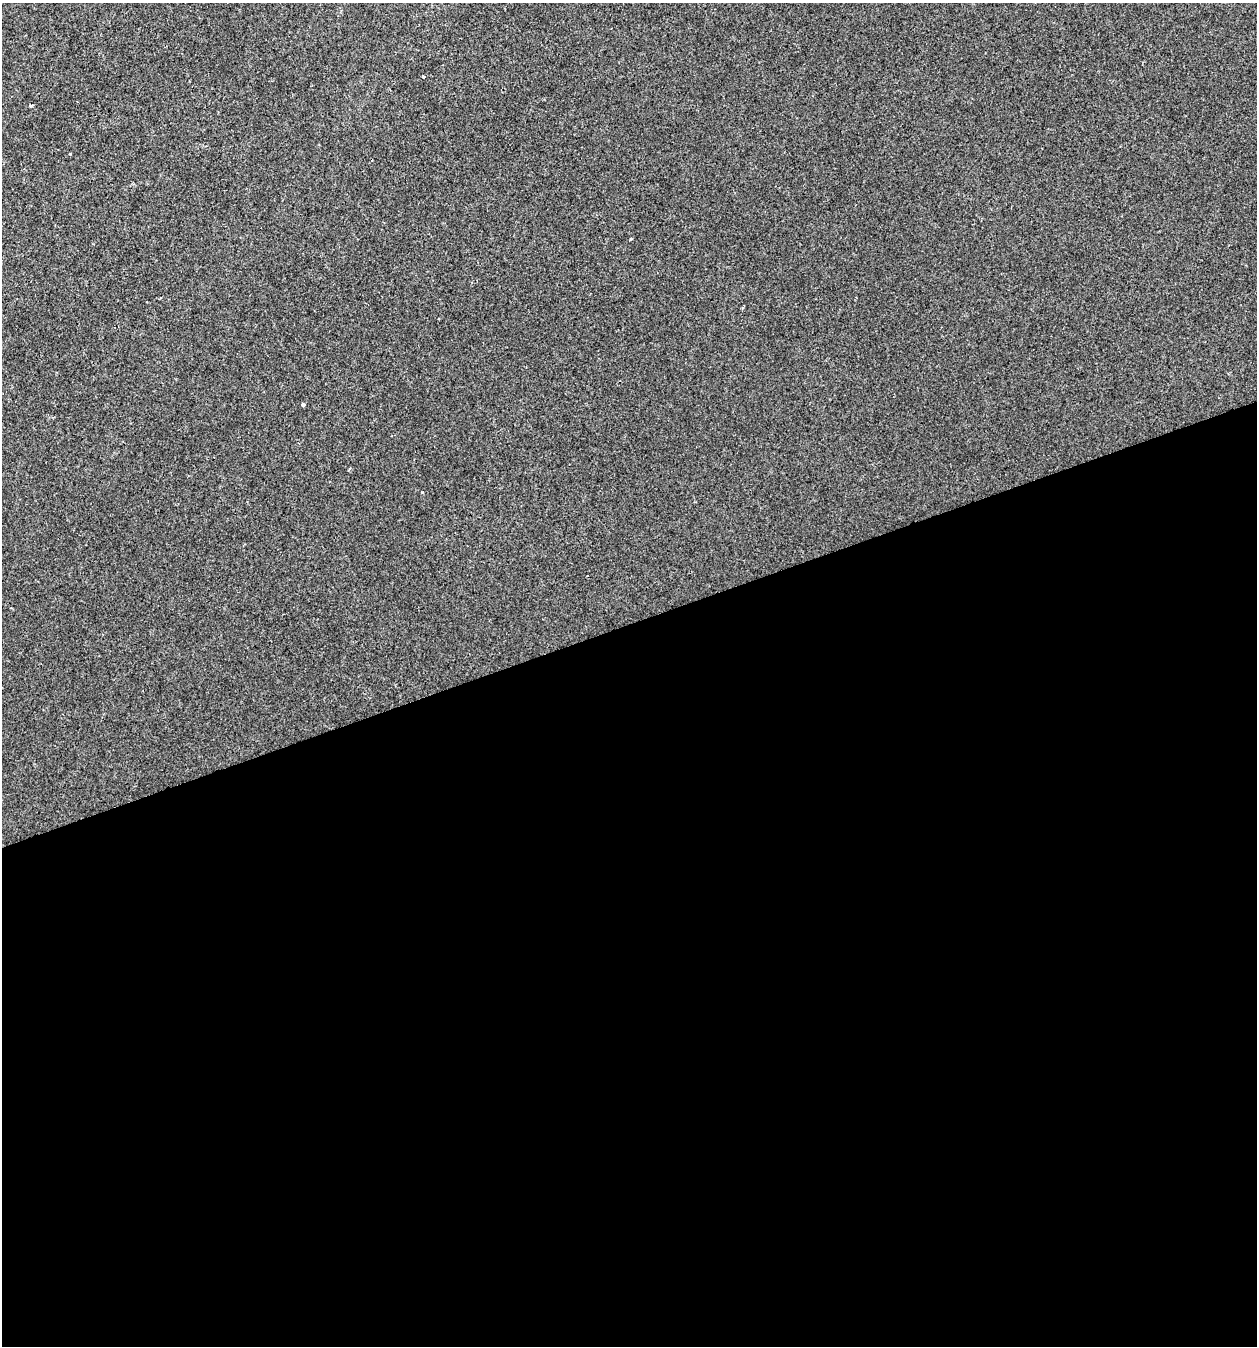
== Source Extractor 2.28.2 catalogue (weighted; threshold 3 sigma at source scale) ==
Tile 15 of 4 x 4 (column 3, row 4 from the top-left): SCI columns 2628-3882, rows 1-1344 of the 5201 x 5378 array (HDU 1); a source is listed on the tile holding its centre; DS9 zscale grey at full resolution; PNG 1259 x 1348 px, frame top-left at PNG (2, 3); no overlay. Shown black and unused: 54% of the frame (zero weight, under 2 of 3 exposures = <1% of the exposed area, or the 3 px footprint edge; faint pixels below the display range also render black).
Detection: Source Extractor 2.28.2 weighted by HDU 2 'WHT'; one run over the whole footprint, this tile lists its part. Background -8.94e-04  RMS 0.0042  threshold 0.0189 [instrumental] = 3 sigma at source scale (4.5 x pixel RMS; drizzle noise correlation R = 1.50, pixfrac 1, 0.0396/0.0396 arcsec/px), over >= 5 px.
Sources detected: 3; all 3 listed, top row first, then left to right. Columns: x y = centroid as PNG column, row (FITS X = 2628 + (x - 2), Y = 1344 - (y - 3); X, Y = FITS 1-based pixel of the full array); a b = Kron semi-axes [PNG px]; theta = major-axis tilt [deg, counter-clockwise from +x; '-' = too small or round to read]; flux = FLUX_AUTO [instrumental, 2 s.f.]
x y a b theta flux
423 77 3 3 - 1
31 105 5 3 - 0.53
303 405 4 3 - 0.94